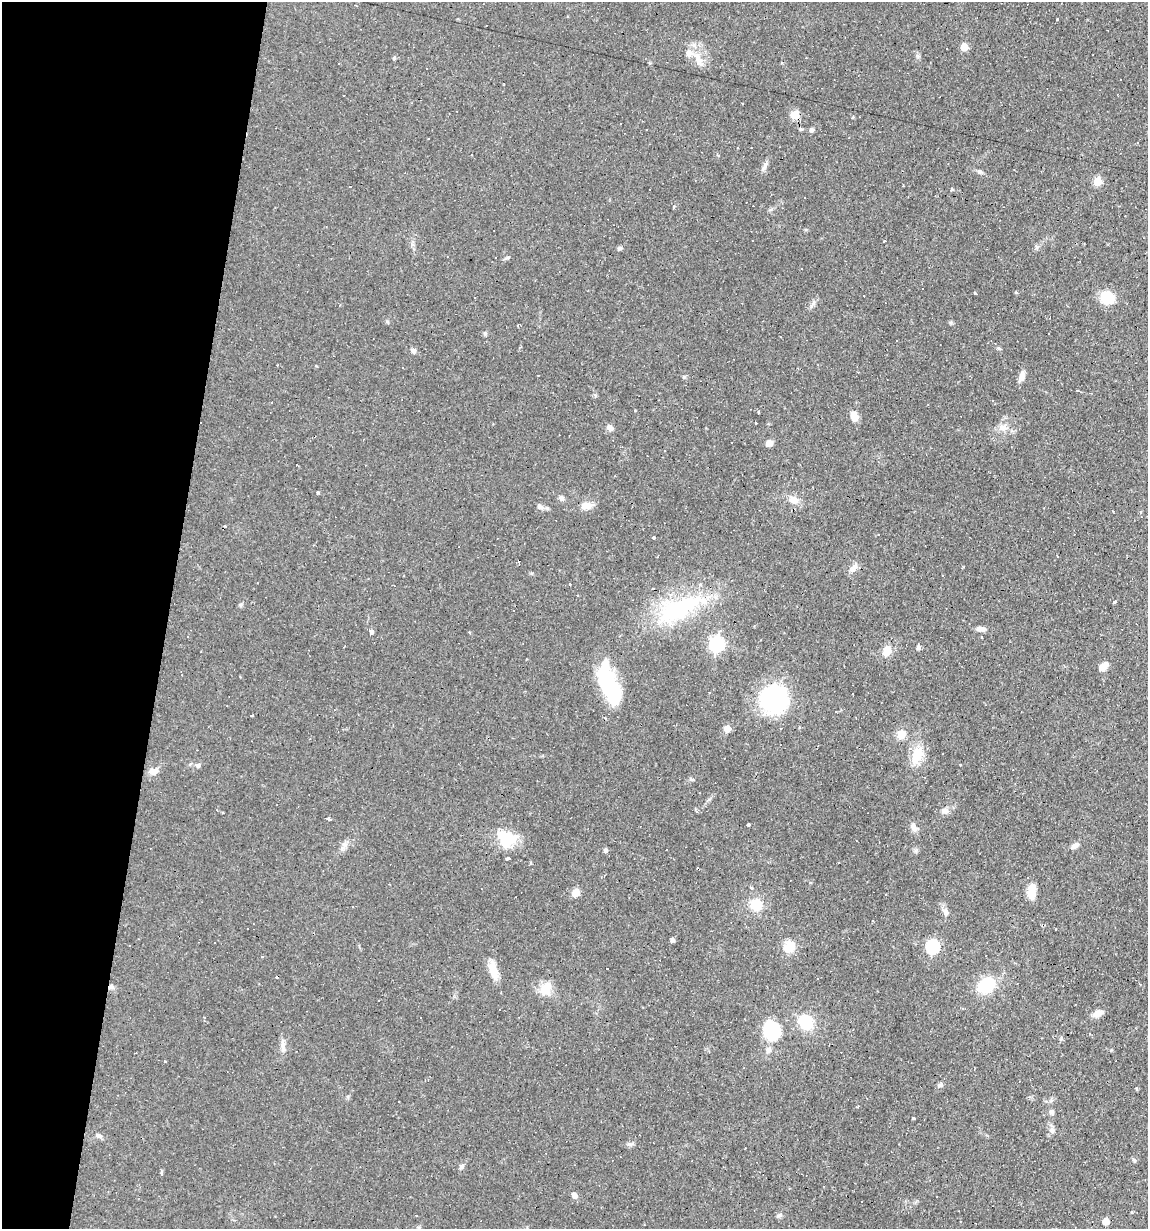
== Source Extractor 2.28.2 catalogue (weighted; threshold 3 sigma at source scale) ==
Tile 9 of 4 x 4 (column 1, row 3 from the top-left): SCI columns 114-1259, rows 1228-2454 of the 4929 x 4909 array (HDU 1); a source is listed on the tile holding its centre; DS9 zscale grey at full resolution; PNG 1150 x 1231 px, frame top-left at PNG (2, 2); no overlay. Shown black and unused: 15% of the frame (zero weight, under 2 of 3 exposures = <1% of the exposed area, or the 3 px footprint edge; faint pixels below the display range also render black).
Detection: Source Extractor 2.28.2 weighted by HDU 2 'WHT'; one run over the whole footprint, this tile lists its part. Background 0.0927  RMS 0.0057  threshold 0.0256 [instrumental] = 3 sigma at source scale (4.5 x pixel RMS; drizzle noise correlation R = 1.50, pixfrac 1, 0.05/0.05 arcsec/px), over >= 5 px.
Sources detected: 134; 1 inside a brighter object's white glare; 32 cosmic-ray / hot-pixel residue — not listed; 1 inside a brighter listed object's ellipse — not listed separately; the other 100 listed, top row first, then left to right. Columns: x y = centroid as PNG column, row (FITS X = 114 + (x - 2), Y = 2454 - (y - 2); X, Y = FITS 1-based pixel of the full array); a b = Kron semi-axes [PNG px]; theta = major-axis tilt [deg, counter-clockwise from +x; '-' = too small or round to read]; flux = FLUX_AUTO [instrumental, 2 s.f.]
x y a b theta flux
1057 19 3 3 - 1.5
964 47 5 5 - 13
688 53 10 8 -50 3.2
795 115 8 7 - 7.6
811 130 5 4 - 1.7
719 156 4 3 - 0.68
764 167 13 5 66 2
979 171 7 5 -1 1.1
1097 181 5 5 - 20
952 190 3 3 - 5.5
804 197 3 3 - 3.8
884 241 3 2 - 0.63
620 248 7 5 15 1
508 257 7 3 19 0.92
495 258 3 3 - 1.1
975 293 3 3 - 2.7
1107 297 12 11 - 17
475 298 3 2 - 0.37
518 325 4 2 - 0.73
485 333 5 5 - 0.88
998 348 6 4 -31 0.86
414 351 8 5 -59 1.5
1022 376 13 7 78 3.3
854 416 10 8 -73 5.3
610 428 7 6 - 2.5
1003 428 9 8 - 3.4
732 443 3 3 - 1.4
769 443 7 6 - 3.5
665 451 3 2 - 0.61
318 493 4 3 - 0.71
561 498 8 6 -70 1.6
794 500 9 8 - 5.4
540 506 10 5 -41 2.1
586 506 15 9 6 4.8
653 537 3 3 - 1
1057 556 3 2 - 0.82
853 568 14 7 48 3
570 584 3 2 - 0.75
1114 602 4 3 - 0.91
677 610 65 28 28 54
981 629 12 5 1 2.7
371 632 4 3 - 27
469 633 3 3 - 1.7
717 644 7 6 - 110
918 647 7 4 66 1.2
887 651 11 10 - 6.1
1103 666 12 7 38 4.7
608 683 43 17 -71 45
709 692 3 2 - 0.34
853 693 3 3 - 0.94
774 699 32 30 -6 53
252 715 3 2 - 0.83
727 729 5 5 - 9.5
901 734 10 8 75 6.4
917 755 22 14 67 11
198 765 6 5 - 1.2
154 771 11 7 22 3.9
691 779 6 4 -44 0.83
944 811 10 7 0 2.5
222 813 3 2 - 0.85
329 819 3 3 - 6.6
748 824 3 3 - 5.3
914 827 13 7 -54 2.8
507 838 25 19 -20 18
1075 845 10 6 37 2.4
344 846 13 7 71 2.7
605 850 5 4 - 1.7
509 859 4 3 - 2.7
751 888 4 3 - 0.97
1031 890 18 9 84 6.9
575 893 8 7 - 5
756 904 14 13 - 11
946 912 9 7 -63 2.4
672 940 4 4 - 1.8
933 946 6 6 - 87
789 947 12 11 - 8.6
262 956 3 3 - 0.67
493 970 21 11 -83 7.4
986 985 16 12 41 24
546 989 19 13 86 7.7
1097 1013 10 7 23 4.3
805 1022 15 13 -47 19
772 1030 23 20 -65 23
283 1044 14 6 -90 2.9
940 1085 9 5 28 1.3
1136 1088 5 3 - 0.55
399 1102 2 2 - 0.6
858 1106 3 2 - 0.64
1051 1112 9 6 -63 1.9
913 1118 3 3 - 0.98
1052 1130 9 7 -74 2.1
98 1135 9 5 -14 1.6
630 1144 9 3 -5 1.1
1134 1160 7 4 -45 0.77
462 1166 7 5 47 1.5
574 1195 7 6 - 2.2
1132 1212 3 3 - 0.88
416 1215 3 3 - 2
780 1215 8 4 31 1.1
1106 1221 5 5 - 9.4
Overlapping masked pixels (flux is a lower limit): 1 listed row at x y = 795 115
Unlisted compact peaks at least as high as the median listed source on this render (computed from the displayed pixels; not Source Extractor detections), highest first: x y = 684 377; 394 58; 811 306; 1061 1038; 951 323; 387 321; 241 604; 1111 1050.